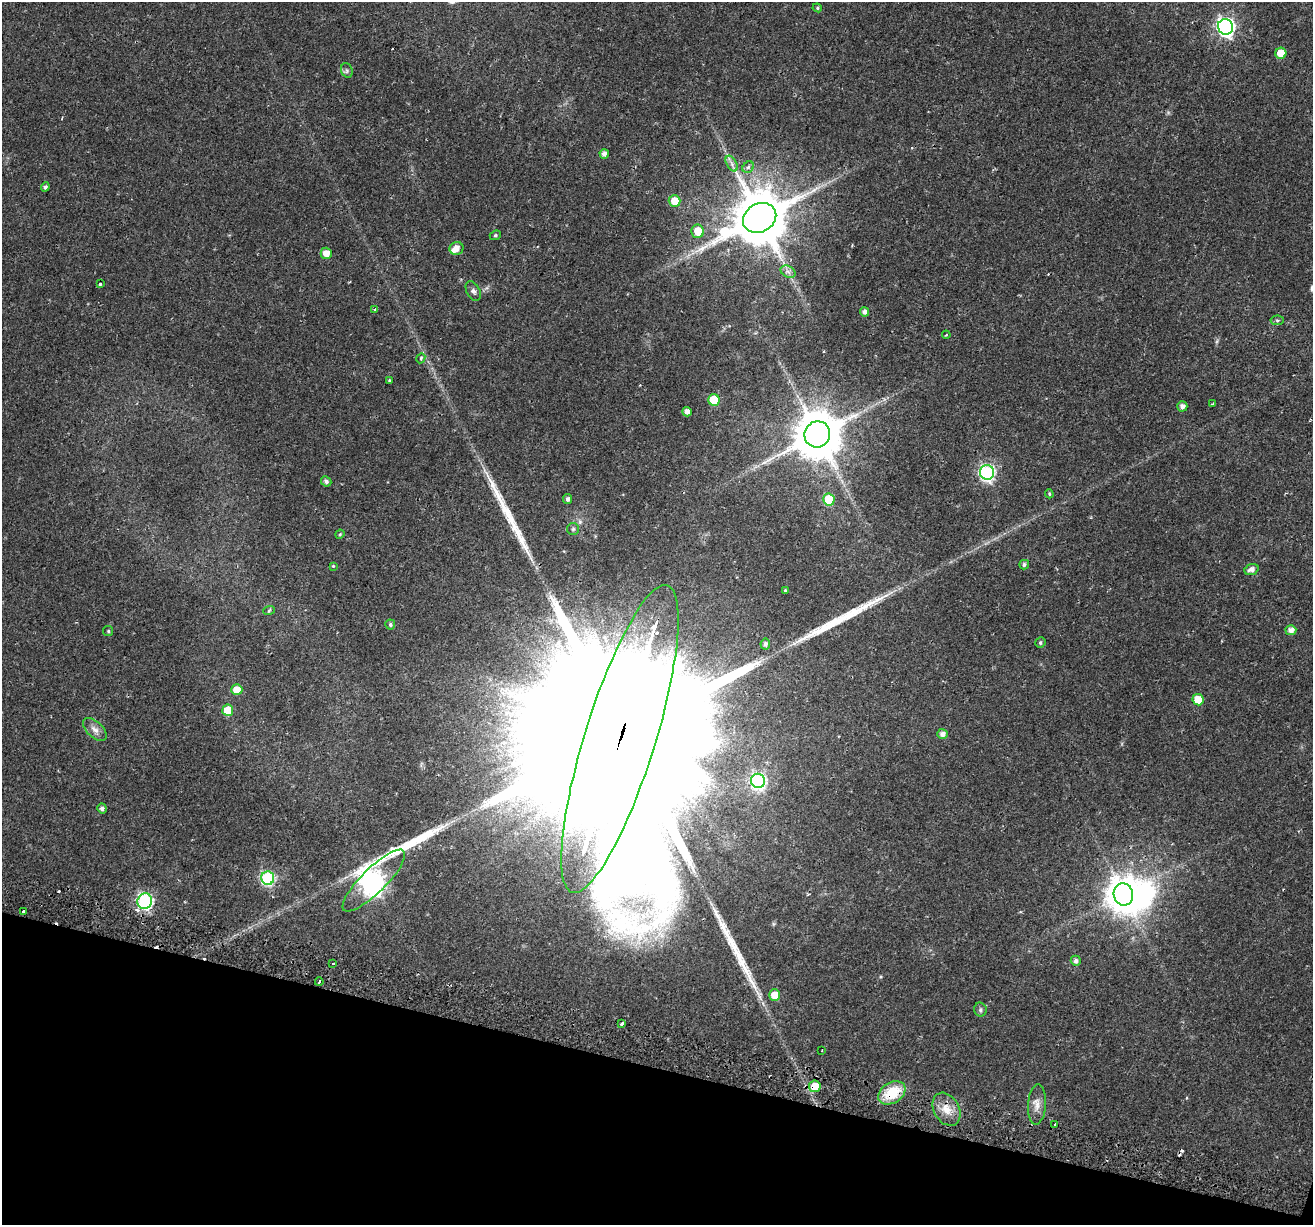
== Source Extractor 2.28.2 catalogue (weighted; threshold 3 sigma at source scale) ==
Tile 15 of 4 x 4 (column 3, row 4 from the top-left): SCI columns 2699-4009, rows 355-1577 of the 5386 x 5541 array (HDU 1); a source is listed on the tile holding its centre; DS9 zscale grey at full resolution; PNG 1315 x 1227 px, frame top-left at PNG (2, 2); each listed source drawn as its Kron ellipse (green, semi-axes under 4 px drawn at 4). Shown black and unused: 13% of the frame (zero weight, under 2 of 3 exposures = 5% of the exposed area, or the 3 px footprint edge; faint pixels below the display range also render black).
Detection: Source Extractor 2.28.2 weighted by HDU 2 'WHT'; one run over the whole footprint, this tile lists its part. Background 0.021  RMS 0.003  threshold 0.0135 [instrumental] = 3 sigma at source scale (4.5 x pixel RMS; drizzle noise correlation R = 1.50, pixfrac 1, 0.0396/0.0396 arcsec/px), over >= 5 px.
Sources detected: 81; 1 too faint to see at this stretch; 1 inside a brighter object's white glare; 5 cosmic-ray / hot-pixel residue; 3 long thin detections or spike segments (spike, bleed or trail) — neither listed nor drawn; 1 inside a brighter listed object's ellipse — not listed separately; the other 70 listed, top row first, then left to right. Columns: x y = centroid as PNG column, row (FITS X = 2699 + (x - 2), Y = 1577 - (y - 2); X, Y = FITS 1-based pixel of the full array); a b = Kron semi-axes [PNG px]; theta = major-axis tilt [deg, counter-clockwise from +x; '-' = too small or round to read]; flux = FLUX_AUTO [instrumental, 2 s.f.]
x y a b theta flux
817 8 5 4 - 0.39
1226 27 8 7 - 110
1281 53 5 5 - 6.2
347 70 7 5 -71 0.66
604 154 5 4 - 1.4
732 164 9 5 -60 1
748 167 6 5 - 0.63
45 187 5 4 - 0.67
674 201 6 6 - 4.8
760 218 17 14 30 2100
698 231 7 6 - 4.5
495 235 6 4 22 0.46
456 248 7 6 - 2.3
326 253 5 5 - 3.1
788 272 8 5 -30 1
100 284 3 3 - 0.65
473 291 10 6 -62 1
375 309 3 3 - 0.47
865 312 5 4 - 1.2
1277 320 7 5 6 0.51
946 335 4 3 - 0.27
421 358 5 4 - 0.84
389 380 3 3 - 0.48
714 400 6 5 - 12
1213 404 3 3 - 0.61
1182 406 5 5 - 1.4
687 412 4 4 - 1.6
817 434 13 12 - 1500
987 472 7 7 - 66
326 481 5 4 - 0.9
1049 494 4 4 - 0.34
568 499 5 4 - 0.86
829 500 6 6 - 12
573 529 6 6 - 0.58
340 534 4 4 - 0.36
1024 565 5 4 - 0.66
333 566 4 4 - 0.33
1251 569 7 5 20 1.3
785 590 4 3 - 0.33
269 610 6 3 21 0.34
390 624 5 5 - 0.58
1291 630 5 5 - 1.7
108 631 5 5 - 0.44
1040 643 5 5 - 0.55
765 644 5 5 - 0.94
237 690 5 5 - 4.4
1198 700 6 5 - 5.1
228 710 5 5 - 6.4
95 729 14 8 -44 1.9
942 734 5 5 - 1.4
620 739 161 35 73 75000
758 781 7 7 - 64
102 808 5 4 - 1
268 878 6 6 - 41
374 881 42 12 45 260
1123 894 11 10 - 630
145 901 8 7 - 63
24 911 4 3 - 1.5
1076 961 5 5 - 1.1
333 964 3 3 - 0.58
319 982 4 3 - 2.1
775 995 5 5 - 4.2
980 1010 7 6 - 0.69
622 1024 3 3 - 1.1
822 1050 2 2 - 0.25
815 1086 5 5 - 5
892 1093 14 10 32 10
1037 1105 20 9 86 2.7
946 1109 17 12 -60 4.4
1055 1125 3 3 - 1.7
Overlapping masked pixels (flux is a lower limit): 3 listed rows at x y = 620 739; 815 1086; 892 1093